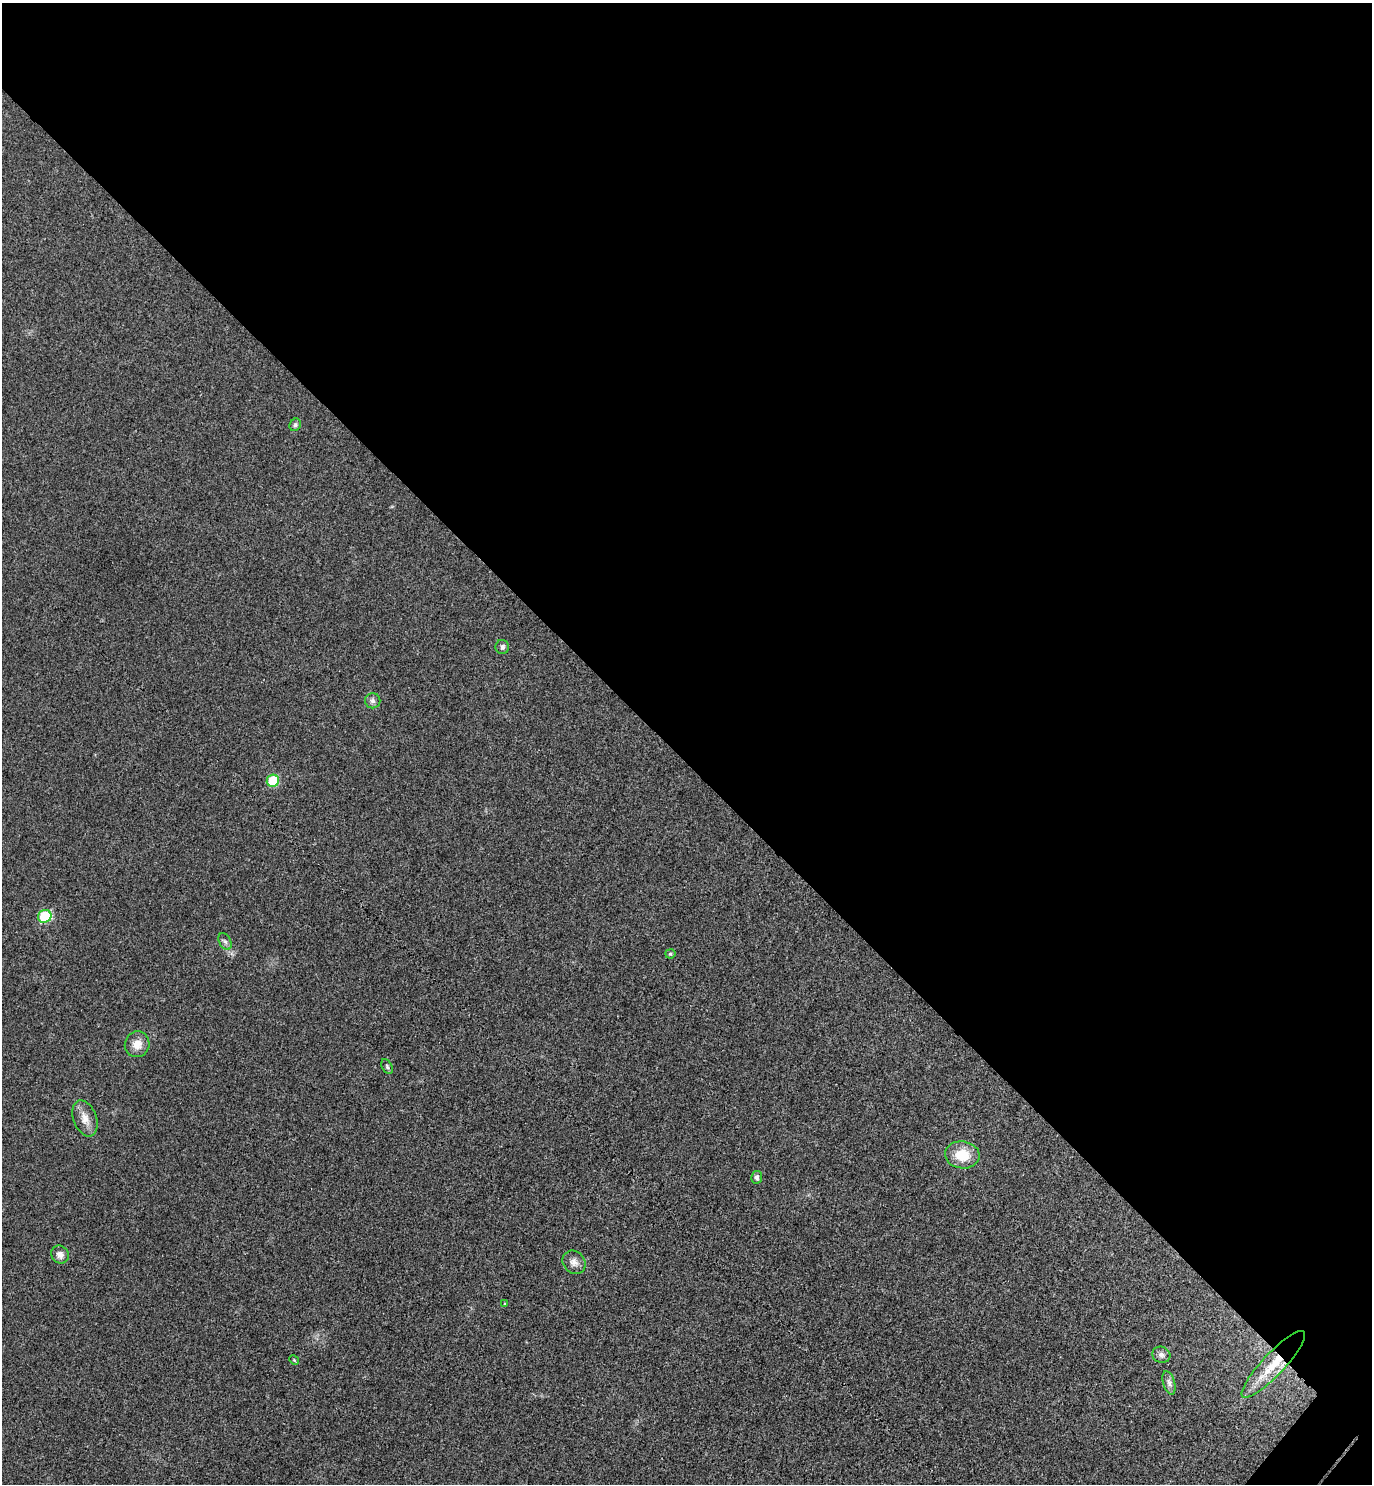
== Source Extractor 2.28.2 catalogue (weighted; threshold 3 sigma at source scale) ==
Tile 3 of 4 x 4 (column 3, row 1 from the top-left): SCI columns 2941-4310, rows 4492-5973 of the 6021 x 6015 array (HDU 1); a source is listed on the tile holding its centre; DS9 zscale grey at full resolution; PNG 1374 x 1486 px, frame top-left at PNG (2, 3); each listed source drawn as its Kron ellipse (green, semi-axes under 4 px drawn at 4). Shown black and unused: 52% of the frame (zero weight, under 3 of 4 exposures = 6% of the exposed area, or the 3 px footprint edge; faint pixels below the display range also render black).
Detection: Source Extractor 2.28.2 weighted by HDU 2 'WHT'; one run over the whole footprint, this tile lists its part. Background 0.0407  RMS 0.0068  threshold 0.0307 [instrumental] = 3 sigma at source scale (4.5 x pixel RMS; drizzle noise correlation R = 1.50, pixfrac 1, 0.05/0.05 arcsec/px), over >= 5 px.
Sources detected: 19; all 19 listed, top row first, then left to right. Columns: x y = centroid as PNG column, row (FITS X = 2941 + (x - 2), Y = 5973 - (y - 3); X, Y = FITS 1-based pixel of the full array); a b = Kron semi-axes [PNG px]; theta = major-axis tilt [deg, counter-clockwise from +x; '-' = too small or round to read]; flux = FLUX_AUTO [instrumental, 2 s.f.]
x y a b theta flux
295 425 6 5 - 1.6
502 647 7 7 - 2.2
373 701 8 7 - 2.3
273 781 6 6 - 26
45 916 7 6 - 35
225 942 9 6 -62 2.1
670 954 5 4 - 1.1
137 1044 13 12 - 7.3
387 1067 8 5 -64 1.2
85 1118 19 11 -70 7.3
962 1155 17 13 -8 17
757 1177 6 5 - 2.3
60 1255 9 8 - 3.9
574 1262 12 10 -48 4.6
505 1304 3 3 - 0.64
1161 1355 9 8 - 2.7
294 1360 5 4 - 0.68
1273 1364 45 11 47 22
1169 1383 12 6 -73 2.7
Overlapping masked pixels (flux is a lower limit): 1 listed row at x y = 1273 1364